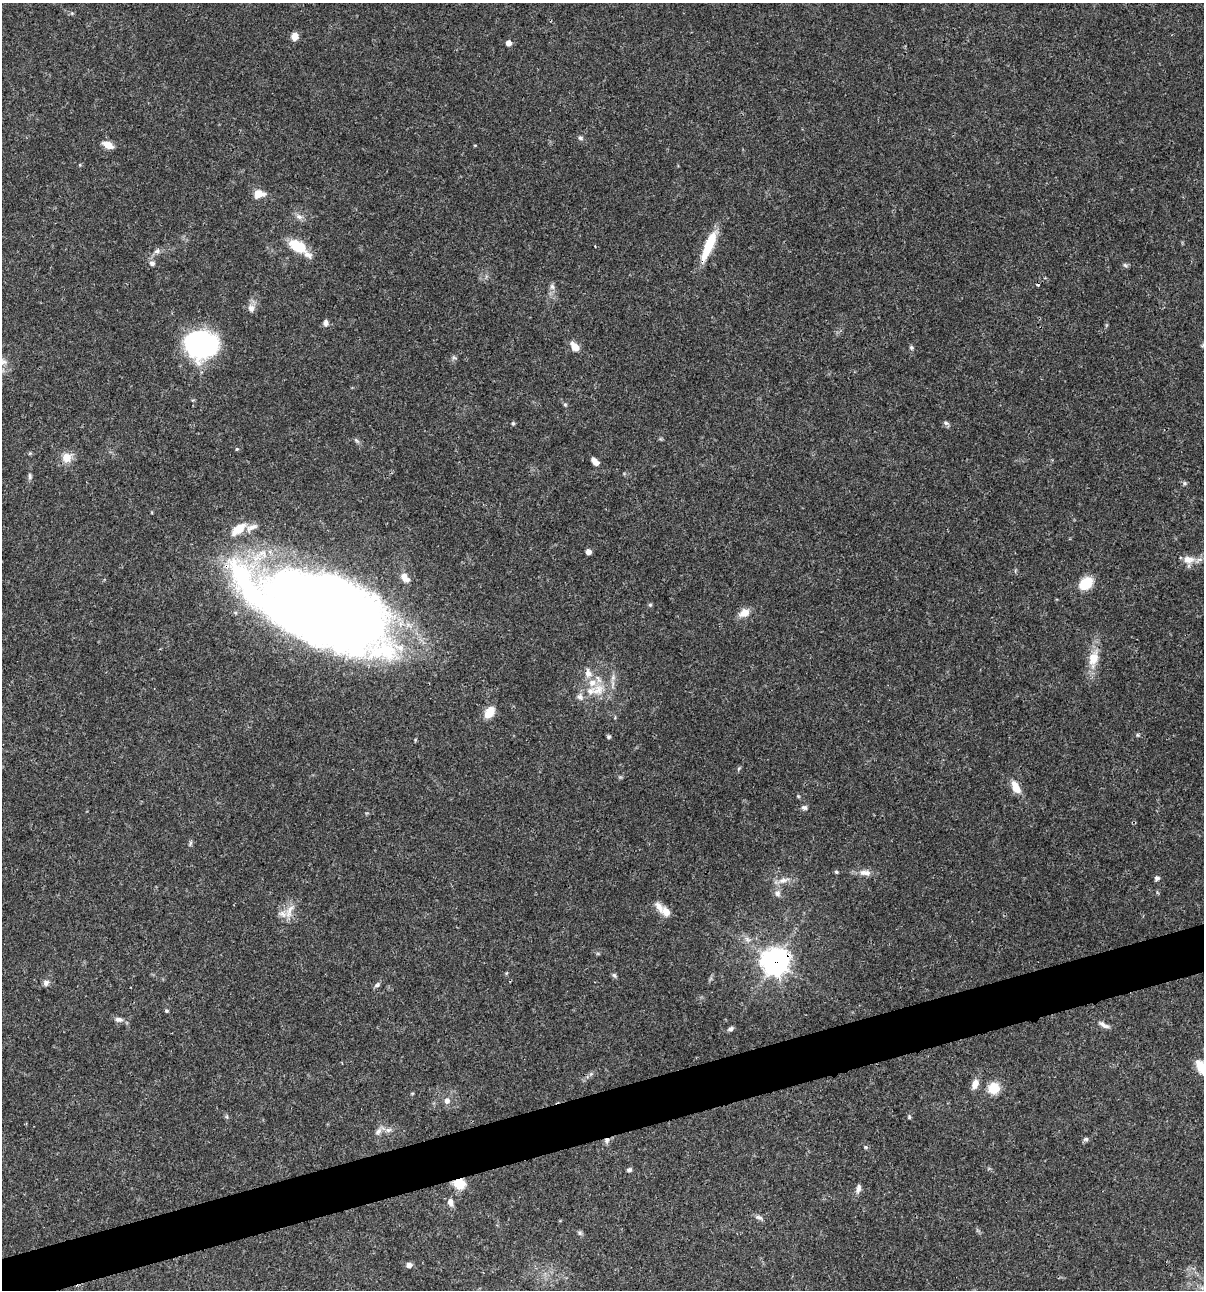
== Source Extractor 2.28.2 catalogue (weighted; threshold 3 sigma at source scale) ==
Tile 7 of 4 x 4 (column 3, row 2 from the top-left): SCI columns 2509-3710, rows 2581-3868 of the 4962 x 5160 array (HDU 1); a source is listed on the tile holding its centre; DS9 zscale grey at full resolution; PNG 1206 x 1292 px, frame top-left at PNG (2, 3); no overlay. Shown black and unused: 4% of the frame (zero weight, under 3 of 4 exposures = <1% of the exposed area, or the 3 px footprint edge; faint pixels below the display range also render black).
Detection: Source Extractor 2.28.2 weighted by HDU 2 'WHT'; one run over the whole footprint, this tile lists its part. Background 0.0315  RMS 0.002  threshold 0.00908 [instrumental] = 3 sigma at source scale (4.5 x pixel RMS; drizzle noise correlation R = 1.50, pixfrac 1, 0.0396/0.0396 arcsec/px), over >= 5 px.
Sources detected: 88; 1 inside a brighter object's white glare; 1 cosmic-ray / hot-pixel residue — not listed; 5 inside a brighter listed object's ellipse — not listed separately; the other 81 listed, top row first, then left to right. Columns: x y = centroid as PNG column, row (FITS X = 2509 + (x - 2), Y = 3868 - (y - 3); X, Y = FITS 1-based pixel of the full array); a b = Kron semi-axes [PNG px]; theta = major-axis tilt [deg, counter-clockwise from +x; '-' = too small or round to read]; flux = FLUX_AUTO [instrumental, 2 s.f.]
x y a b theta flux
295 36 8 7 - 1.6
508 43 5 5 - 1.2
580 138 7 6 - 0.46
108 145 13 7 -28 1.8
475 145 5 3 - 0.16
259 194 9 7 4 3.1
299 217 10 7 -27 0.89
298 246 21 9 -34 7.6
709 246 38 9 67 7.1
157 251 9 8 - 0.75
152 263 7 7 - 0.69
1125 265 7 4 -44 0.36
552 287 9 6 -73 0.71
251 308 12 9 -87 1.2
326 323 8 7 - 0.71
208 344 40 26 -31 23
575 347 12 8 -51 2
911 347 7 5 -88 0.38
454 358 7 4 -19 0.33
565 405 5 5 - 0.27
513 423 5 4 - 0.26
946 423 9 5 -11 0.49
356 440 9 4 -35 0.42
237 449 5 4 - 0.25
67 457 9 8 - 3.1
595 462 9 6 -45 1.2
30 476 9 5 -86 0.49
1185 483 6 5 - 0.34
252 527 19 7 23 1.4
238 529 19 9 38 3.8
588 552 5 5 - 1.2
1189 560 18 11 0 2.2
404 576 12 8 -89 1.3
1086 583 15 11 35 4.9
650 605 5 5 - 0.28
324 609 130 57 -21 350
744 613 15 10 25 1.9
1093 658 24 13 76 3.9
588 673 14 9 -83 1.5
598 690 20 14 40 4.1
580 697 10 8 -62 0.91
489 712 14 10 56 2.7
1137 735 6 4 -89 0.26
609 737 6 4 23 0.31
1015 787 16 9 -65 2.4
798 796 5 4 - 0.22
804 808 8 6 -2 0.54
190 843 8 4 81 0.37
836 872 6 4 -21 0.29
865 873 18 8 -6 1.7
1157 878 7 6 - 0.5
783 880 18 7 15 1.6
777 893 10 8 -89 0.92
659 907 18 8 -59 1.7
289 912 24 8 70 2.3
775 961 11 10 - 150
614 975 7 5 -45 0.4
46 983 8 7 - 0.73
377 985 9 5 38 0.49
167 1011 4 4 - 0.31
119 1019 12 7 -8 0.89
1104 1025 19 6 -29 1
731 1029 8 5 23 0.55
1202 1068 26 10 -53 3.7
975 1084 12 7 72 1.7
994 1088 15 14 - 3.3
447 1101 8 7 - 0.97
227 1117 6 4 -71 0.3
909 1117 6 4 -88 0.28
388 1130 9 6 14 0.81
378 1131 13 6 45 0.98
1086 1139 7 5 13 0.44
607 1140 8 6 54 0.79
865 1147 6 4 -22 0.32
629 1170 6 5 - 0.49
460 1184 9 8 - 5.4
858 1188 12 6 81 0.85
450 1202 9 6 -80 1.1
759 1217 12 6 -16 0.66
580 1233 7 4 -89 0.39
409 1265 6 5 - 0.96
Overlapping masked pixels (flux is a lower limit): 5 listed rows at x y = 709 246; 324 609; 775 961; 607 1140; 460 1184
Isophote crosses this tile's border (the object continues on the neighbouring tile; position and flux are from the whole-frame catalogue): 1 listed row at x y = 1202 1068